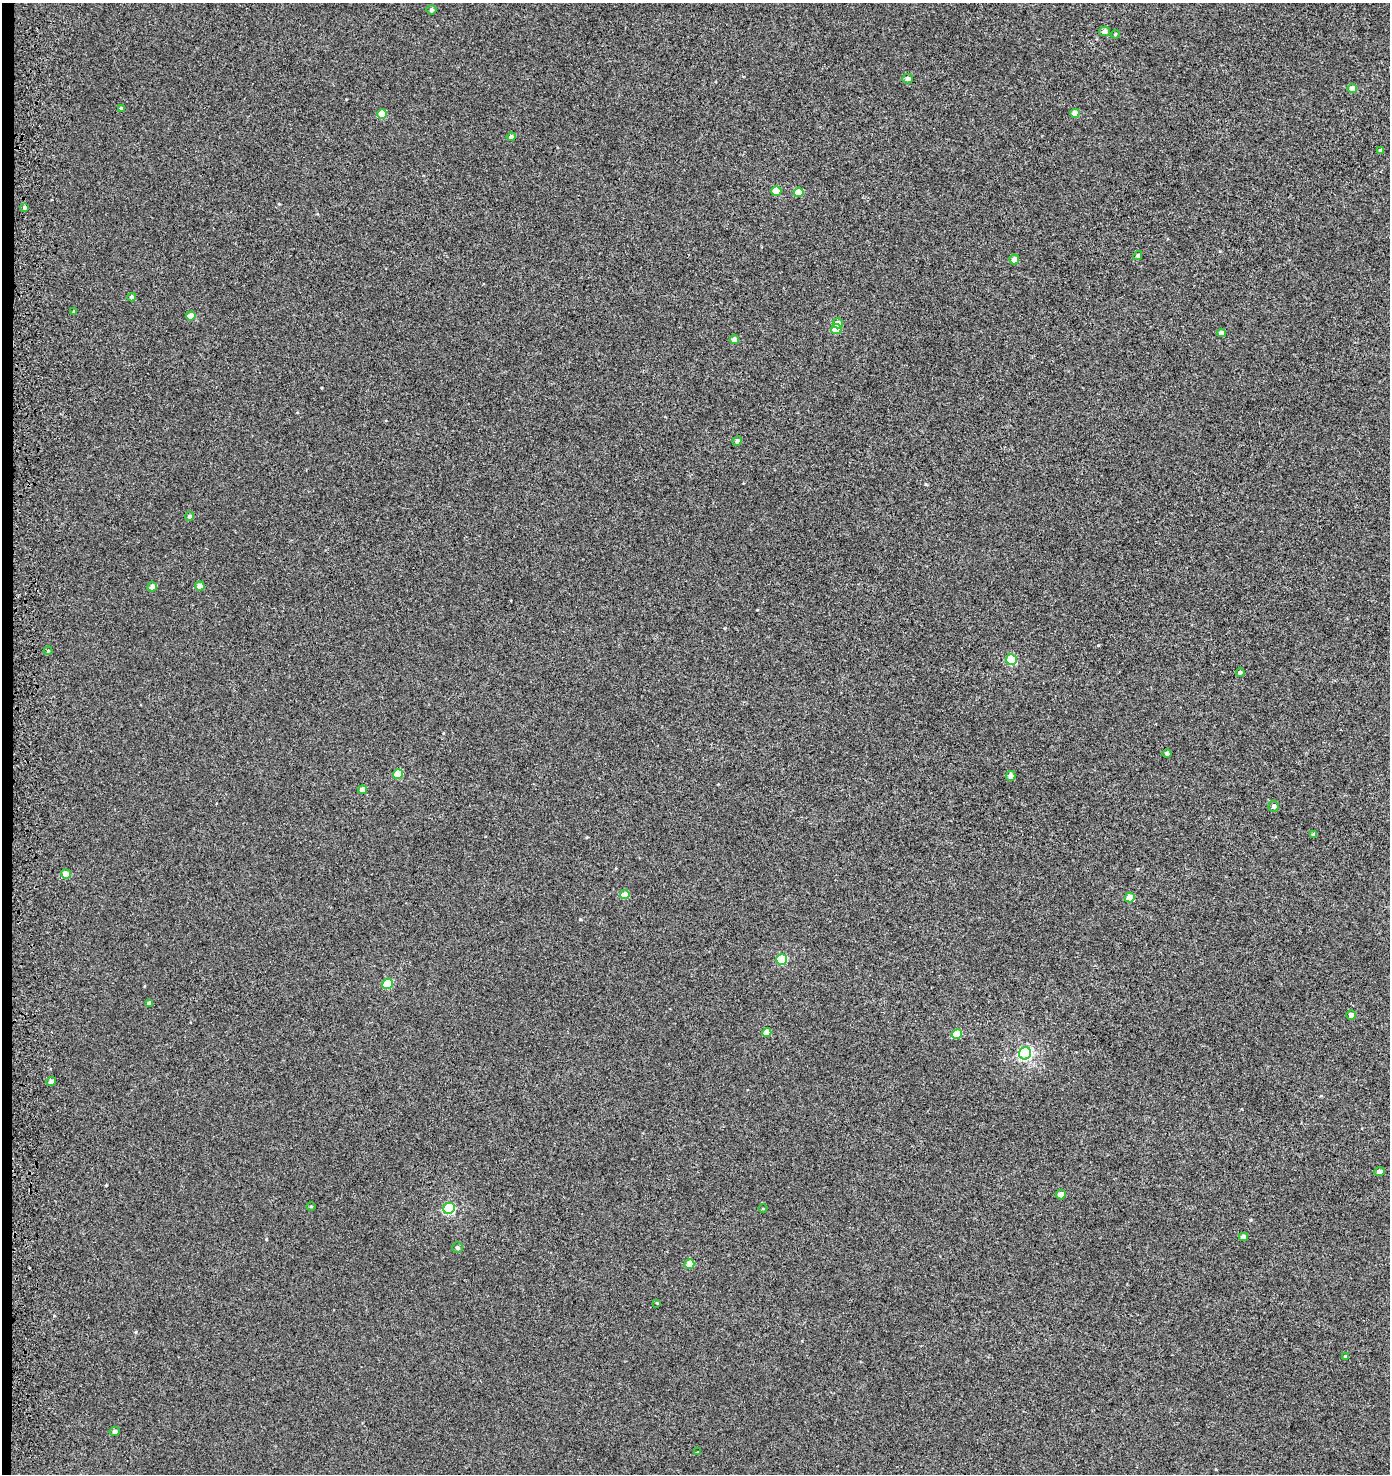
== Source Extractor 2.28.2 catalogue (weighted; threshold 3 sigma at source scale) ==
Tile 4 of 3 x 3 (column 1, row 2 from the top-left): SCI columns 341-1728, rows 1576-3047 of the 4819 x 4580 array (HDU 1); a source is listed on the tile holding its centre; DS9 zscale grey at full resolution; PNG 1392 x 1476 px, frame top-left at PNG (2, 3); each listed source drawn as its Kron ellipse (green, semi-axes under 4 px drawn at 4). Shown black and unused: <1% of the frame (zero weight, under 3 of 5 exposures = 3% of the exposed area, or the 3 px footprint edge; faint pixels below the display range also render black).
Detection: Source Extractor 2.28.2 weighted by HDU 2 'WHT'; one run over the whole footprint, this tile lists its part. Background -2.44e-04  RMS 0.0028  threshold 0.0126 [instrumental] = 3 sigma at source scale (4.5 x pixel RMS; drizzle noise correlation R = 1.50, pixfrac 1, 0.0396/0.0396 arcsec/px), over >= 5 px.
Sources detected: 58; all 58 listed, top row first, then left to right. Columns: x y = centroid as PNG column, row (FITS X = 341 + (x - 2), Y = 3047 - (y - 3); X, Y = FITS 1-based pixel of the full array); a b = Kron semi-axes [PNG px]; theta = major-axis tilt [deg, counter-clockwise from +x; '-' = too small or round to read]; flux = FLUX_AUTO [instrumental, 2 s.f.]
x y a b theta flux
431 10 5 5 - 0.67
1105 31 5 5 - 0.9
1115 34 4 4 - 0.34
908 79 5 5 - 0.8
1352 88 4 4 - 2.5
121 108 4 3 - 0.41
1075 113 4 4 - 2.8
382 114 5 5 - 5.4
511 137 4 4 - 1.2
1381 150 4 3 - 0.44
776 191 5 5 - 4.3
799 192 5 4 - 4.6
24 207 4 3 - 0.43
1138 256 5 4 - 0.56
1014 259 5 5 - 1.7
132 297 4 4 - 1.2
74 311 3 3 - 0.4
191 316 5 4 - 3.3
838 323 5 5 - 2.4
836 329 5 5 - 5
1222 333 4 4 - 1.3
734 339 5 4 - 1.9
737 441 5 4 - 0.55
190 516 4 4 - 0.68
200 586 5 4 - 2
152 587 5 4 - 1.5
48 651 4 4 - 0.32
1011 660 5 5 - 12
1240 672 4 4 - 0.48
1167 753 4 4 - 0.61
398 774 5 4 - 5.2
1011 776 5 5 - 1.5
363 790 4 4 - 2
1273 806 6 5 - 0.8
1314 834 4 3 - 0.64
66 874 5 4 - 2.3
625 895 5 4 - 3.6
1130 897 5 4 - 4.5
782 959 5 5 - 12
387 984 5 5 - 12
149 1003 4 4 - 0.98
1351 1015 4 4 - 1.1
767 1033 5 4 - 3.5
957 1034 5 5 - 6.7
1025 1053 6 6 - 47
51 1082 5 4 - 1
1379 1171 5 4 - 1.1
1061 1195 5 4 - 1.7
311 1206 5 3 - 0.27
449 1208 6 5 - 25
763 1209 4 3 - 0.21
1243 1237 4 4 - 1.3
458 1248 5 5 - 0.48
689 1264 5 4 - 3.6
657 1303 4 4 - 0.24
1345 1356 3 3 - 0.21
115 1431 5 4 - 0.86
698 1452 3 3 - 0.22